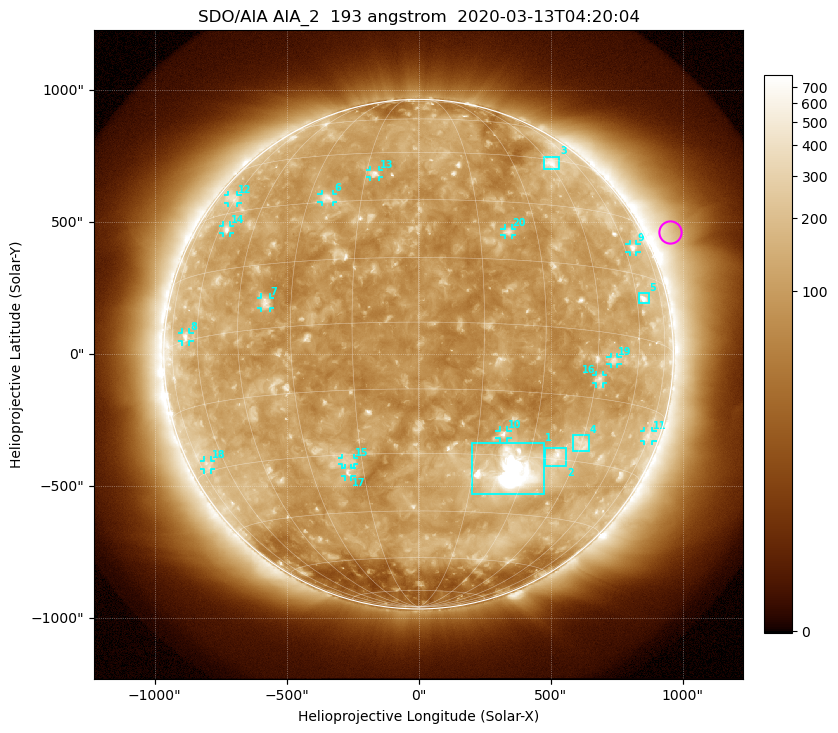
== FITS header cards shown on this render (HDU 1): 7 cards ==
TELESCOP= 'SDO/AIA'
INSTRUME= 'AIA_2'
WAVELNTH=                  193
WAVEUNIT= 'angstrom'
DATE-OBS= '2020-03-13T04:20:04.84'
CTYPE1  = 'HPLN-TAN'
CTYPE2  = 'HPLT-TAN'

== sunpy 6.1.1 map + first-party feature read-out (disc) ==
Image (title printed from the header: SDO/AIA AIA_2  193 angstrom  2020-03-13T04:20:04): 1024 x 1024 px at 2.4 arcsec/px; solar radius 965 arcsec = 402 px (full disc in frame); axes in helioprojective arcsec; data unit not stated in the header (colour bar unlabelled)
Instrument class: DISC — disc imager (sunpy class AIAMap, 193 A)
Bright regions (active regions / flare kernels): reference = the median radial profile (limb darkening/brightening removed); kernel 9 px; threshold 5 sigma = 173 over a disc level ~110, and >= 1.15x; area >= 12 px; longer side >= 10 px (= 24 arcsec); searched inside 0.97 R_sun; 31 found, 20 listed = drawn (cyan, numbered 1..; 15 of them under ~33 arcsec drawn as corner ticks so the feature stays visible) (cap 20 boxes per figure: the strongest are kept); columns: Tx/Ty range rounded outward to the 5 arcsec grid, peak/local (2 s.f.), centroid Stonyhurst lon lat
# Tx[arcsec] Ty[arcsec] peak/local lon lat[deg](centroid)
1 200..475 -530..-335 18 +26 -34
2 475..560 -425..-355 5.6 +38 -29
3 475..535 700..750 4.4 +46 +44
4 585..645 -370..-305 3.5 +45 -26
5 835..870 190..230 5.7 +63 +9
6 -370..-325 575..610 4.4 -25 +31
7 -595..-565 175..215 4.4 -37 +6
8 -895..-865 45..85 3.6 -66 +1
9 800..825 385..420 3.6 +65 +22
10 305..335 -320..-290 4.8 +22 -25
11 855..885 -330..-290 2.6 +74 -21
12 -725..-685 570..605 2.6 -62 +34
13 -185..-150 670..695 4.2 -13 +38
14 -740..-715 455..490 3.8 -56 +25
15 -290..-245 -420..-390 3.2 -19 -32
16 670..700 -110..-80 3.6 +46 -11
17 -280..-255 -465..-430 4.2 -19 -34
18 -815..-785 -440..-400 2.6 -70 -28
19 725..755 -35..-10 3.4 +50 -6
20 325..355 450..475 3.9 +22 +22
Off-limb structures (1.02-1.3 R_sun): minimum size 162 px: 4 found; the strongest spans PA ~270..315 deg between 1.02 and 1.3 R_sun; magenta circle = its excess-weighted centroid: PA ~295 deg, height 1.1 R_sun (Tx ~950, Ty ~465 arcsec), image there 2.4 x the reference